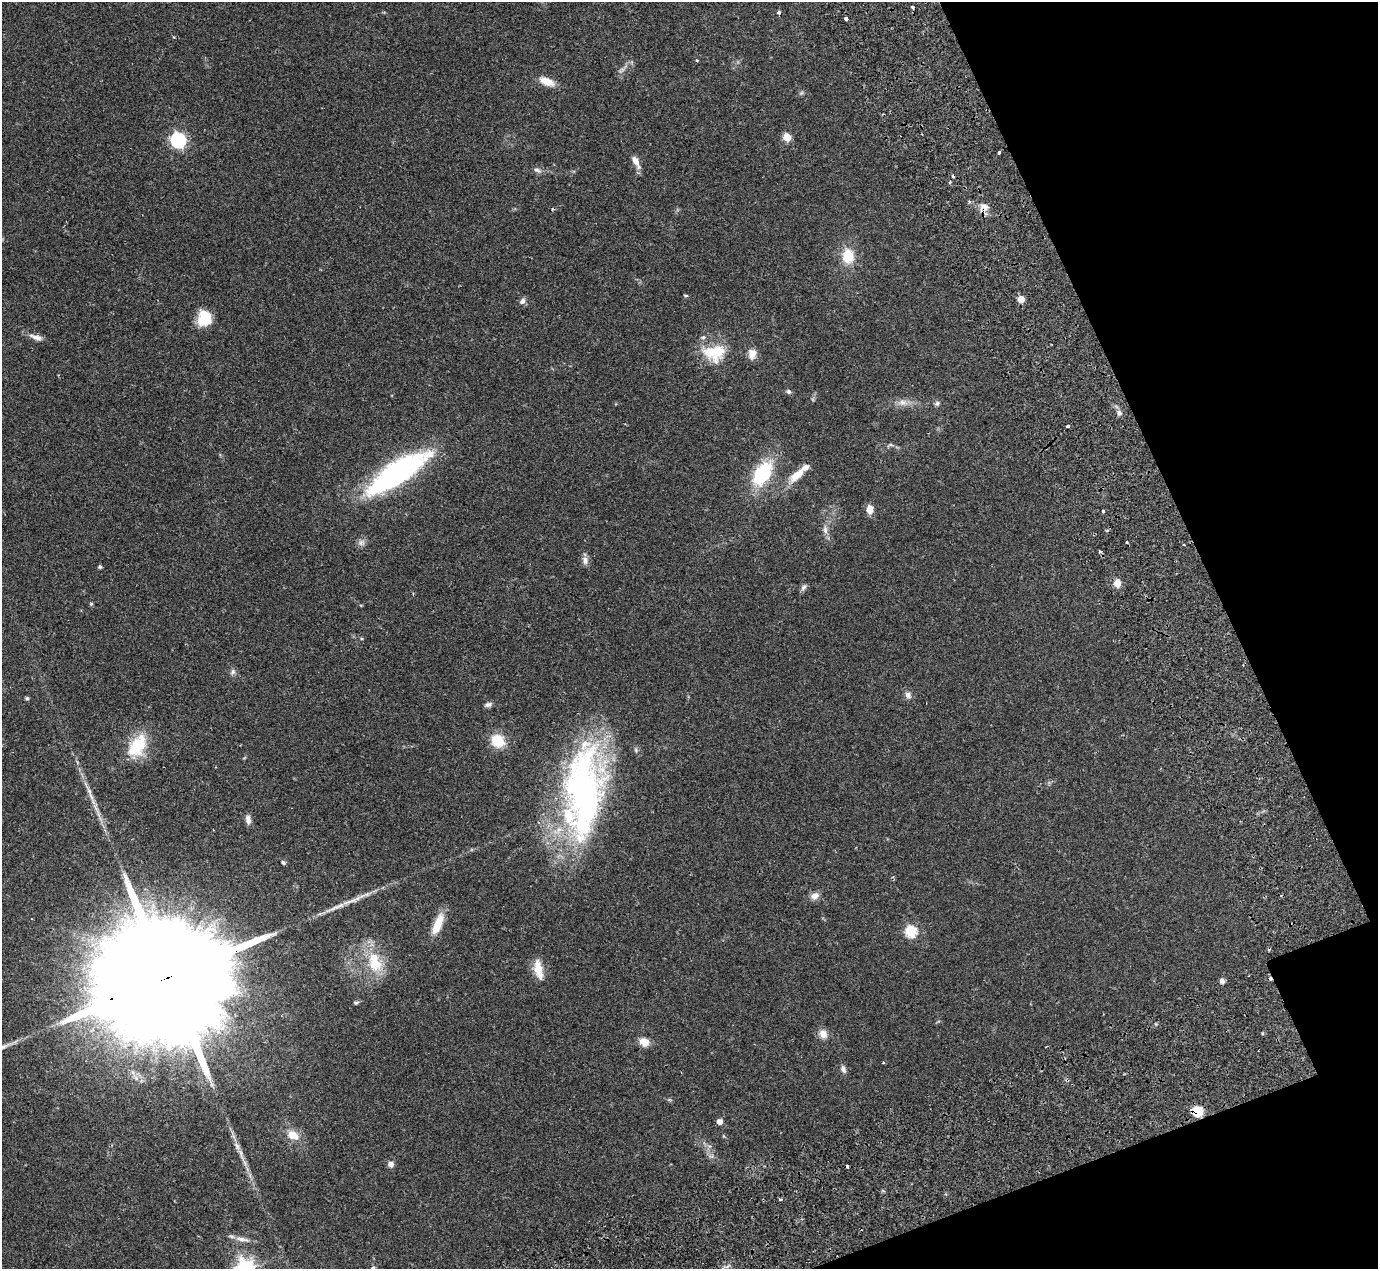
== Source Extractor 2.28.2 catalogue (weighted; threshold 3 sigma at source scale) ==
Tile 12 of 4 x 4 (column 4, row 3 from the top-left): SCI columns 4275-5650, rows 1558-2824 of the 5747 x 5795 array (HDU 1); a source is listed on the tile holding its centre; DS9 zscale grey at full resolution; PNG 1380 x 1271 px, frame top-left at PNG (2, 2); no overlay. Shown black and unused: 16% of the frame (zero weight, under 2 of 3 exposures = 9% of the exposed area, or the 3 px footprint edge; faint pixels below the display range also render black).
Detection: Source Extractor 2.28.2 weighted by HDU 2 'WHT'; one run over the whole footprint, this tile lists its part. Background 0.0827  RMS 0.0057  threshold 0.0258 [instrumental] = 3 sigma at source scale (4.5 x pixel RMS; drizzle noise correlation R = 1.50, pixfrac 1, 0.05/0.05 arcsec/px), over >= 5 px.
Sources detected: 78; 4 cosmic-ray / hot-pixel residue — not listed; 4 inside a brighter listed object's ellipse — not listed separately; the other 70 listed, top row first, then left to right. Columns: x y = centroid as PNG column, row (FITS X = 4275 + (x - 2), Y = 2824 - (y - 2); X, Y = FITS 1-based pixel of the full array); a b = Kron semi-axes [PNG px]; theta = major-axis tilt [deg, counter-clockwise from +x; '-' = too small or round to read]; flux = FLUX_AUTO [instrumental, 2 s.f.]
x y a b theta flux
912 7 3 3 - 1.6
779 12 4 4 - 1.5
846 19 4 3 - 4
697 60 4 3 - 0.45
622 69 7 4 -18 1
547 81 19 9 -22 6.7
787 137 5 5 - 15
178 140 7 6 - 110
999 152 3 3 - 0.84
635 161 12 7 -60 4.2
537 170 10 5 -16 1.7
984 207 11 8 -8 4.2
848 256 14 11 -90 14
686 295 6 3 -8 0.64
1021 299 5 4 - 8.8
522 301 8 6 44 2
204 318 15 14 - 15
36 337 20 6 -16 3.5
714 352 30 21 3 20
752 354 12 9 80 4.7
788 391 7 5 -44 1.3
903 402 10 8 -26 3.2
937 403 7 6 - 1.2
1119 413 7 6 - 1.7
1067 426 4 3 - 0.77
890 445 8 4 -1 1
397 473 67 20 34 120
762 474 32 18 57 31
797 474 24 9 43 8.4
870 509 8 6 -88 5.6
1103 511 3 3 - 1.3
825 530 12 6 -84 2.6
1127 542 3 2 - 0.71
361 543 10 7 37 2.2
1100 552 5 3 - 0.79
585 560 11 8 -79 2.7
100 567 5 4 - 0.81
1117 583 8 7 - 5.1
804 587 10 6 50 1.6
91 604 5 5 - 0.75
233 672 8 6 55 1.6
908 695 8 8 - 2.2
27 698 5 4 - 0.85
488 704 10 6 16 1.7
498 741 14 12 -41 13
137 746 30 18 56 21
89 791 19 5 -60 3.6
583 791 109 40 89 190
96 808 19 4 -63 4
248 819 11 7 -80 2.5
283 862 6 4 -41 1
815 896 12 8 21 3.2
438 924 26 9 67 10
911 931 6 6 - 49
374 961 34 18 -75 20
538 969 25 10 -77 8
171 976 83 25 21 46000
1222 981 6 5 - 1.9
356 1003 6 5 - 0.95
823 1034 11 9 -65 4.3
644 1042 12 9 -24 5.1
843 1069 11 6 -67 2
1197 1111 10 9 - 11
719 1121 5 5 - 3.9
293 1135 14 9 -28 8
237 1146 12 6 -59 2.7
245 1163 7 4 -71 1.5
391 1164 7 7 - 2.4
780 1200 3 3 - 2
242 1239 21 6 -11 3.8
Overlapping masked pixels (flux is a lower limit): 3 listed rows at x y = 984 207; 171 976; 1197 1111
Isophote crosses this tile's border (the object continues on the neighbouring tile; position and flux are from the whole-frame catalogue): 1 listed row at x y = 171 976